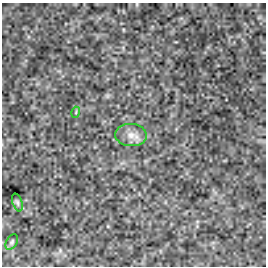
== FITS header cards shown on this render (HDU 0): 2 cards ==
NAXIS1  =                  264
NAXIS2  =                  264

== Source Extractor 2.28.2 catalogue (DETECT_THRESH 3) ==
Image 264 x 264 px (HDU 0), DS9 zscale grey, 1 PNG px = 1 image px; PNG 268 x 268 px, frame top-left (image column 1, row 264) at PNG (2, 3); each listed source drawn as its Kron ellipse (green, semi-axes under 4 px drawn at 4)
Background -7.11e-34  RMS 1.5e-32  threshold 4.48e-32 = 3 sigma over >= 5 px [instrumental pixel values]
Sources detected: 4; all 4 listed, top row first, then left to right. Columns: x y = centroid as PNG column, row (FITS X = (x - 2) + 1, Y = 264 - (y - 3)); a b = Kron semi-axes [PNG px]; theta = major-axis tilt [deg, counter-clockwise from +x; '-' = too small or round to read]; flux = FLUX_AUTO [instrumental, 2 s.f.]
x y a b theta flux
76 112 5 3 - 9.6e-31
131 135 16 11 -3 9.9e-30
17 203 9 5 -72 2.1e-30
12 242 8 5 61 2.0e-30